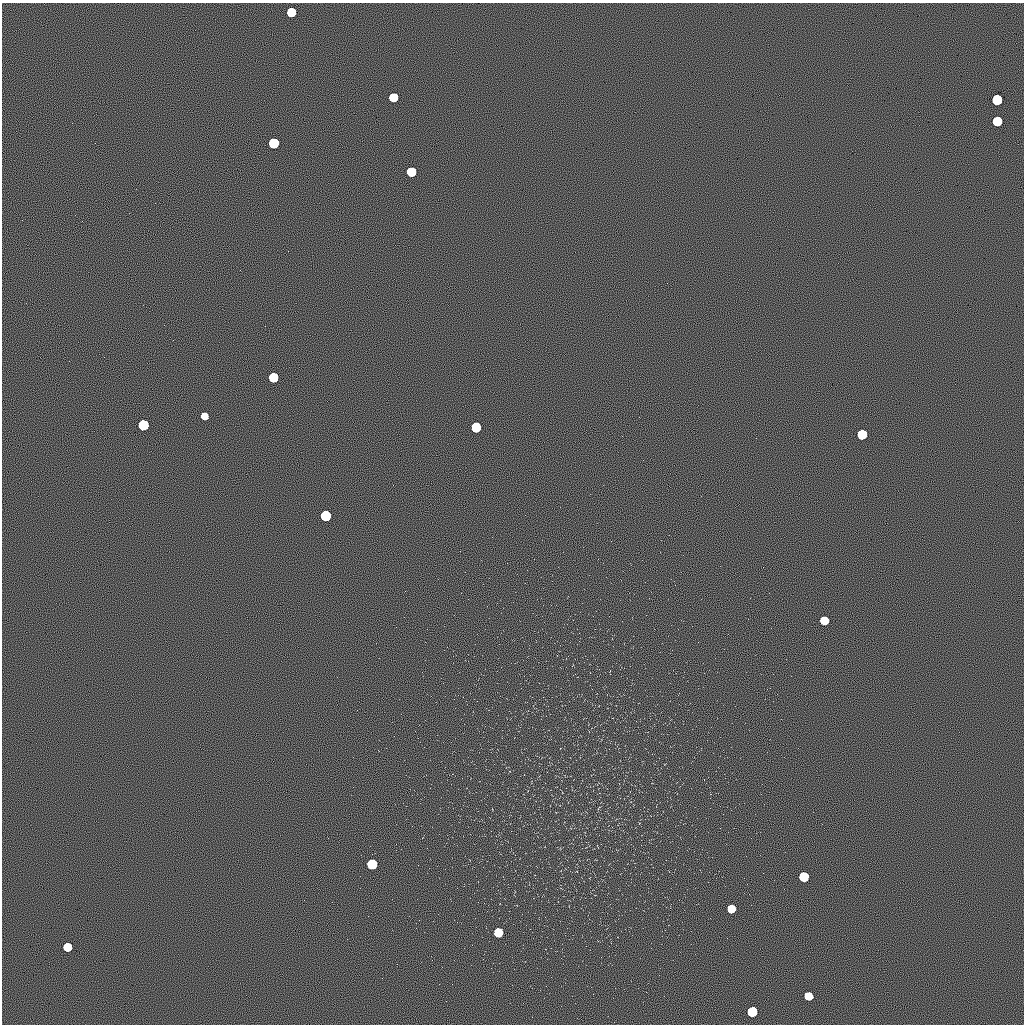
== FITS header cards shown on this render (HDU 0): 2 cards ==
NAXIS1  =                 1022 / length of data axis 1
NAXIS2  =                 1022 / length of data axis 2

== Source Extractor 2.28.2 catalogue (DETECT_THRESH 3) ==
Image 1022 x 1022 px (HDU 0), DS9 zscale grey, 1 PNG px = 1 image px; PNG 1026 x 1026 px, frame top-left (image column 1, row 1022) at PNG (2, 3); no overlay
Background 0.501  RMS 8.4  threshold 25.1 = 3 sigma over >= 5 px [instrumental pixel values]
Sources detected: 20; all 20 listed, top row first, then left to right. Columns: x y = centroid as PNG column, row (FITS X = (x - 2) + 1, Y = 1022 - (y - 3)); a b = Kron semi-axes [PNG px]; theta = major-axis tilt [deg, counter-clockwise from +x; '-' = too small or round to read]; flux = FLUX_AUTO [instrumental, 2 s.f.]
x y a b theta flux
291 12 6 6 - 57000
393 97 6 6 - 57000
997 100 6 6 - 170000
997 121 6 6 - 85000
274 143 6 6 - 150000
411 172 6 6 - 80000
273 377 6 6 - 70000
204 416 5 5 - 13000
143 425 6 6 - 150000
476 427 6 6 - 95000
862 434 6 6 - 97000
326 516 6 6 - 180000
824 620 6 6 - 26000
372 864 6 6 - 120000
804 877 6 6 - 95000
731 909 6 6 - 26000
498 932 6 6 - 36000
67 947 6 6 - 48000
808 996 6 6 - 28000
752 1012 6 6 - 98000